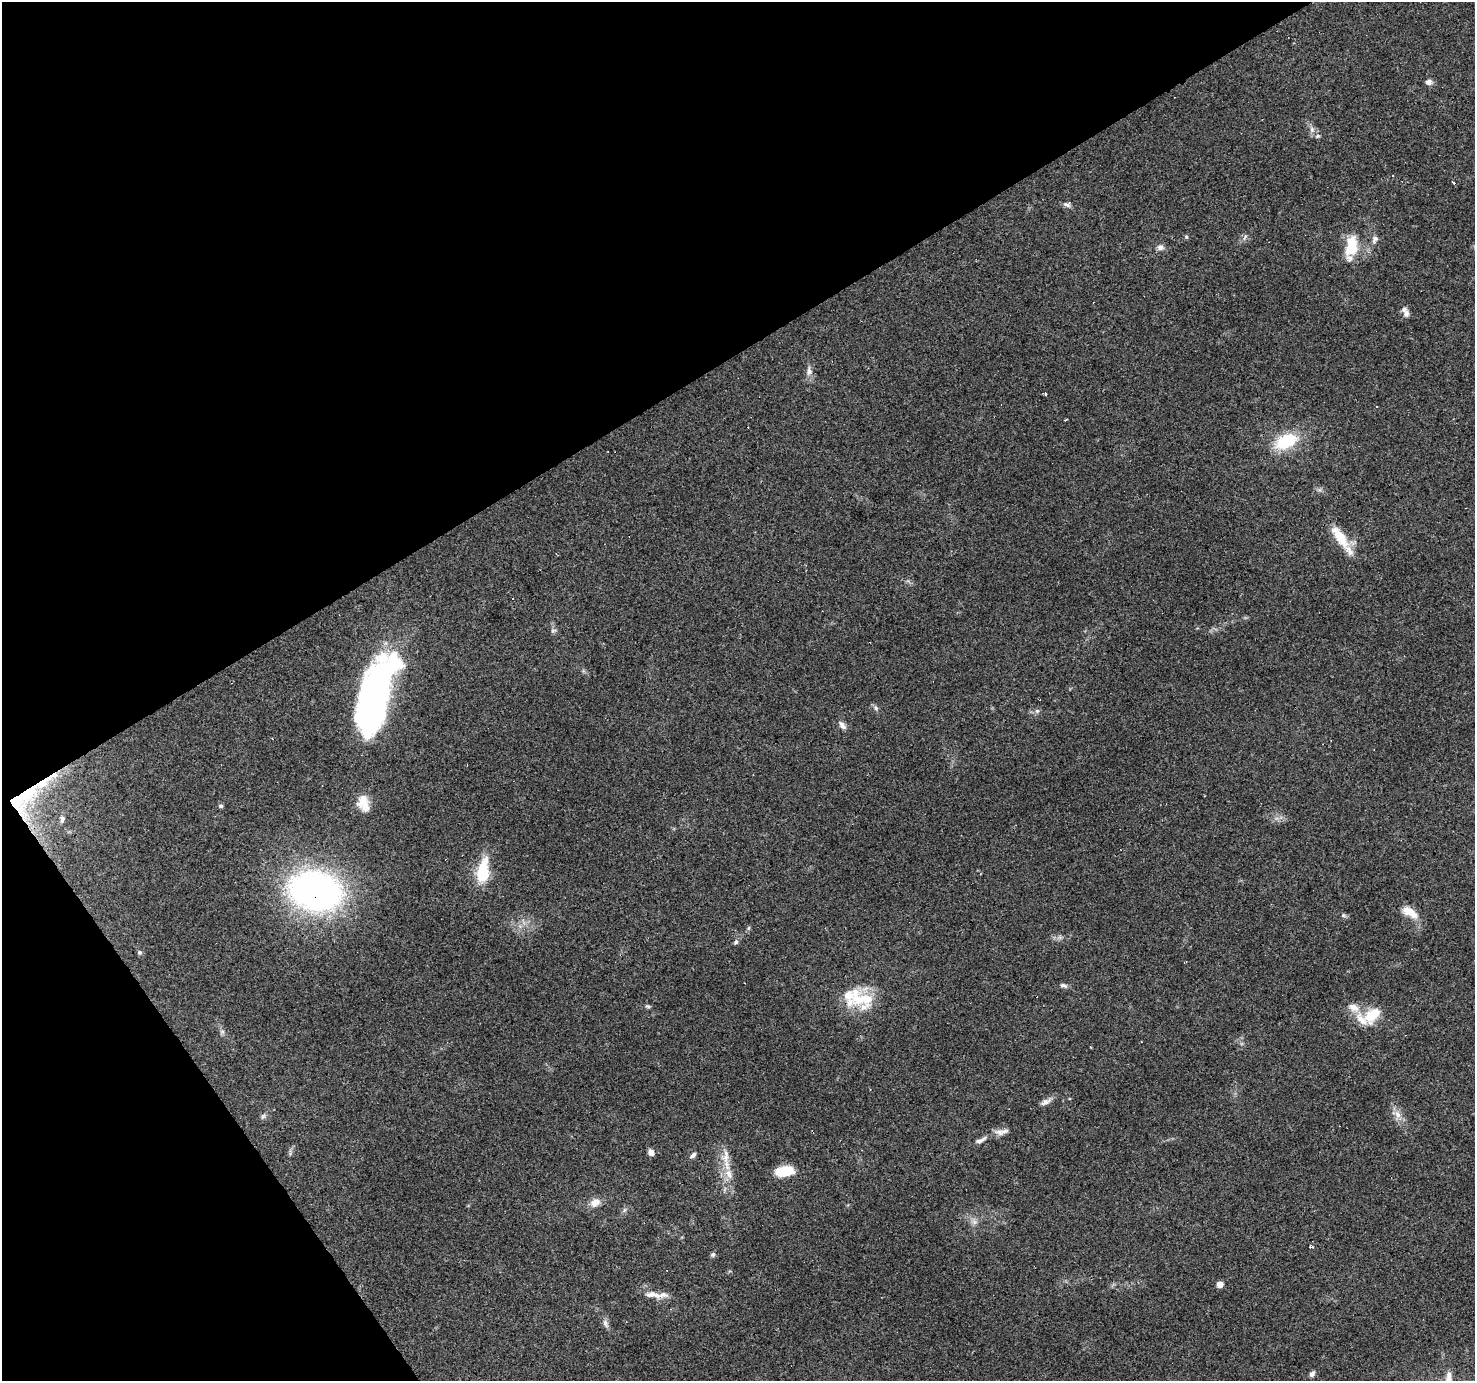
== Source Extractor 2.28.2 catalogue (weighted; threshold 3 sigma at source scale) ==
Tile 5 of 4 x 4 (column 1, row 2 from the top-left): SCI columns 1-1473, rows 2934-4312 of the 5891 x 5804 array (HDU 1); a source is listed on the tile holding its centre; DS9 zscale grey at full resolution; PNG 1477 x 1383 px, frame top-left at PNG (2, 2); no overlay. Shown black and unused: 32% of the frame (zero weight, under 3 of 4 exposures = <1% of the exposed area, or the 3 px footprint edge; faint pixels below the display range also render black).
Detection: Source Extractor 2.28.2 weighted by HDU 2 'WHT'; one run over the whole footprint, this tile lists its part. Background 0.219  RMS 0.0078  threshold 0.0352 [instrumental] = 3 sigma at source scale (4.5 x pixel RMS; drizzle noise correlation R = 1.50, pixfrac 1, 0.0396/0.0396 arcsec/px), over >= 5 px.
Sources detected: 70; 3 inside a brighter object's white glare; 7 cosmic-ray / hot-pixel residue — not listed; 6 inside a brighter listed object's ellipse — not listed separately; the other 54 listed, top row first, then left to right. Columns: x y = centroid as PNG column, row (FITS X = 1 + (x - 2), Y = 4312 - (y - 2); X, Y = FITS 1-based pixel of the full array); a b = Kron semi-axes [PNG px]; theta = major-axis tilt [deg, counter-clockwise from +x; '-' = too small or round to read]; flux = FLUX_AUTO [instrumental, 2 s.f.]
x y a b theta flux
1428 82 8 7 - 3
1312 129 8 6 -71 3
1317 136 6 5 - 1.4
1454 183 3 2 - 2.1
1067 205 12 5 -28 2.5
1186 237 5 5 - 1.1
1375 240 13 7 67 3.4
1351 246 25 13 80 24
1160 247 10 8 -1 3.2
1406 314 9 7 57 2.9
809 371 12 8 -88 4.1
1046 394 5 3 - 1.1
1286 441 26 15 24 35
1340 537 38 12 -56 19
553 630 8 4 9 1.4
378 695 72 25 84 210
876 708 7 5 -48 1.7
1037 711 6 6 - 1.7
842 725 12 6 -50 3.3
43 783 27 10 34 21
15 800 61 23 -52 45
363 803 21 13 -73 12
221 806 5 5 - 1.7
62 819 9 7 74 2.6
483 872 27 11 82 33
315 890 45 32 -13 300
1409 912 24 11 -30 11
1343 915 7 6 - 1.5
736 942 7 6 - 1.6
139 952 6 5 - 1.6
1064 985 10 5 -14 2.2
862 999 46 18 8 31
648 1006 7 5 -19 1.3
1353 1007 17 11 -21 8
1373 1015 23 14 37 19
222 1031 7 4 -18 1.3
1045 1102 12 7 23 3.7
1398 1115 12 8 -64 5.5
263 1116 8 5 53 1.8
1001 1132 22 7 9 5.5
981 1140 17 6 29 3.7
651 1152 6 5 - 4.8
693 1155 9 4 45 2.2
726 1156 23 8 87 9.4
785 1171 18 9 11 20
594 1202 15 9 27 6.6
975 1222 7 6 - 2.6
1310 1247 3 3 - 1.8
713 1254 7 6 - 1.5
1220 1284 5 5 - 6.9
653 1295 27 9 -8 8.7
605 1323 13 6 -66 3
1312 1374 7 5 53 2.7
1449 1378 19 8 90 7.5
Overlapping masked pixels (flux is a lower limit): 3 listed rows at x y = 43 783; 15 800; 315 890
Isophote crosses this tile's border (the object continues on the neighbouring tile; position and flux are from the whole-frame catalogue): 1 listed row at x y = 1449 1378